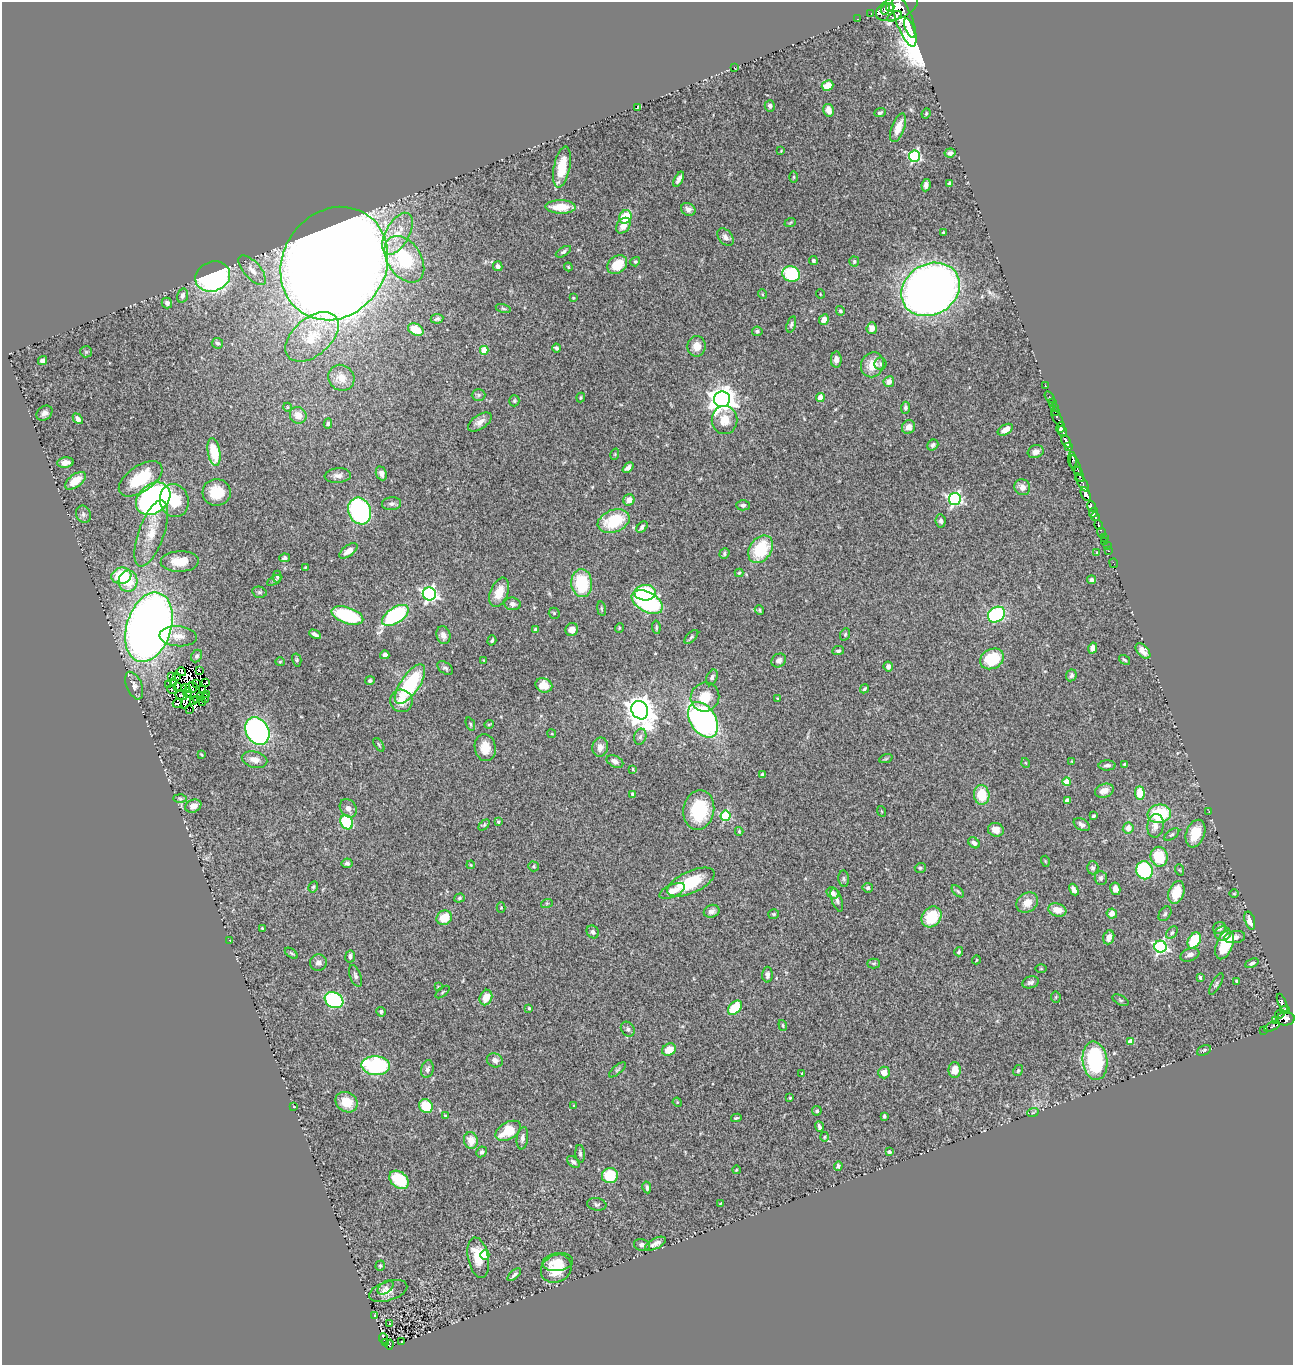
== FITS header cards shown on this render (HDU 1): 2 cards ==
NAXIS1  =                 1291
NAXIS2  =                 1363

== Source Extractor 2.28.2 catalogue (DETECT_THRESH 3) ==
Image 1291 x 1363 px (HDU 1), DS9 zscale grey, 1 PNG px = 1 image px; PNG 1295 x 1367 px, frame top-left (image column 1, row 1363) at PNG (2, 2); each listed source drawn as its Kron ellipse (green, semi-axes under 4 px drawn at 4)
Background 0.557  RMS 0.029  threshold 0.0856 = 3 sigma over >= 5 px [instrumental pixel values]
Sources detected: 407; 10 with non-positive FLUX_AUTO (blend fragments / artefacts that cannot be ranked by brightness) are neither listed nor drawn; the other 397 listed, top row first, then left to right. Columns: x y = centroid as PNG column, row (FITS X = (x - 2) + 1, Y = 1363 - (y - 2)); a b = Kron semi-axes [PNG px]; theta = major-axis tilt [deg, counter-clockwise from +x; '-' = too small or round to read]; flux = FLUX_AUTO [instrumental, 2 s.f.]
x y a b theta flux
890 7 4 3 - 350
897 8 22 11 23 3900
885 9 6 4 69 480
871 13 2 2 - 3.6
894 16 8 3 28 440
857 19 2 2 - 1.7
904 21 27 8 -70 2300
910 28 10 3 -67 1000
734 68 3 2 - 1.4
827 85 6 5 - 29
770 106 5 5 - 5.8
638 107 3 2 - 0.94
829 110 6 5 - 17
880 113 6 4 23 3.8
926 113 5 3 - 2.9
898 128 15 6 70 26
781 151 4 2 - 1.4
950 153 6 4 6 5.8
914 156 6 5 - 280
562 167 21 8 79 45
794 177 5 3 - 2.3
679 179 8 3 61 7.8
950 183 4 3 - 4.3
926 185 6 4 82 6.9
561 207 15 6 -1 43
688 209 7 6 - 7.9
625 217 7 6 - 59
790 223 6 3 21 2.2
623 226 8 6 52 17
944 233 3 3 - 3.3
397 234 23 11 61 40
725 237 10 6 -51 8.5
563 252 8 4 30 4.3
404 259 25 16 -56 120
813 261 4 4 - 4.1
854 261 5 5 - 3.4
635 262 5 4 - 3
334 263 59 51 56 6500
617 265 11 8 39 48
498 266 5 4 - 6.1
568 267 4 3 - 1.9
252 270 18 8 -49 20
791 274 9 7 -23 140
213 276 18 14 21 430
930 289 30 25 31 1700
762 294 5 3 - 1.7
820 294 5 3 - 1.4
182 296 7 5 74 7.7
573 298 4 4 - 1.7
167 303 5 5 - 5.5
503 308 8 4 -14 3.4
840 311 5 4 - 3.4
437 319 6 5 - 4.6
824 320 5 4 - 15
791 324 8 4 73 3.9
872 328 6 5 - 17
416 330 8 5 -27 30
757 331 5 4 - 4.1
312 337 31 19 40 72
217 343 6 5 - 4.7
696 346 10 9 - 19
556 348 4 3 - 5
484 350 4 4 - 52
86 352 6 5 - 3.2
836 360 8 5 88 11
43 361 5 4 - 7.7
880 364 6 6 - 3.6
872 365 13 11 63 32
341 378 14 12 -42 22
889 382 5 5 - 12
1045 385 3 2 - 9.2
479 395 7 6 - 3.9
820 397 4 4 - 34
1050 397 6 3 -57 14
581 398 5 4 - 2.4
722 399 8 8 - 2200
514 401 5 5 - 2.8
1052 402 3 2 - 9.2
287 407 4 3 - 1.4
905 408 6 4 88 5.1
1054 408 3 2 - 21
1056 412 3 2 - 16
44 413 9 6 38 8.9
298 415 9 8 - 17
1057 418 9 3 -60 55
78 419 6 4 -47 6.8
725 420 14 13 - 27
480 422 13 7 33 13
328 424 5 4 - 3.7
908 427 7 6 - 13
1060 427 5 4 - 480
1005 430 8 5 31 20
1062 431 5 4 - 760
1066 441 6 3 -60 700
933 445 6 5 - 5.7
1068 446 3 3 - 260
214 452 14 6 -80 71
1036 452 8 6 17 8.8
615 454 6 3 73 1.7
1072 460 8 3 -87 160
65 463 8 5 7 11
1076 466 11 3 -69 340
628 468 6 4 42 8.1
381 473 7 5 -67 7.3
1079 474 8 3 -70 290
338 476 13 7 4 11
141 479 25 13 34 94
75 481 12 6 37 30
1082 483 11 4 -56 310
1022 487 8 7 - 13
217 492 14 13 - 46
1086 494 7 4 -65 1700
153 499 19 14 38 840
955 499 6 6 - 400
629 500 6 5 - 13
174 501 17 14 -75 53
392 504 9 6 6 6.7
743 505 7 5 -1 5.6
1091 507 5 3 - 240
360 511 14 11 -69 310
1093 512 5 4 - 600
83 514 9 7 -68 6
1095 517 4 3 - 550
614 521 16 11 21 99
941 521 7 5 -82 6.1
1098 525 5 3 - 170
642 527 7 4 48 4.2
151 533 35 12 71 49
1101 533 4 3 - 87
1104 538 3 2 - 6.8
1105 542 3 3 - 40
1107 546 2 2 - 6.5
761 549 15 10 56 90
348 551 10 5 37 15
1108 551 3 2 - 8.3
724 553 6 4 53 3.9
1097 553 4 4 - 2.3
284 558 5 4 - 4.5
180 561 19 10 2 36
1114 563 5 2 - 11
305 567 4 3 - 1.8
739 573 4 4 - 2.6
121 576 10 8 16 86
277 576 6 3 -89 3
274 580 8 3 29 3.2
1092 580 4 4 - 4.4
128 581 10 9 - 51
582 583 14 10 -86 99
259 592 7 5 -14 3.6
499 592 15 9 69 30
645 593 11 8 0 110
429 594 6 6 - 510
647 602 17 10 -28 260
512 604 8 6 -9 7.5
601 609 7 3 -81 2.7
759 610 5 4 - 2.4
554 613 5 5 - 2.9
347 615 16 8 -19 160
395 615 15 7 33 220
996 615 9 7 35 210
149 627 36 22 73 2100
656 627 7 4 -82 3
619 628 5 3 - 1.7
535 629 4 3 - 3.3
572 630 6 6 - 15
315 634 6 3 -27 5.5
845 634 6 4 70 3.2
443 635 9 7 -73 11
178 636 18 10 -4 19
691 637 9 4 46 3.5
492 640 5 3 - 3.7
1093 648 5 4 - 11
838 651 6 4 7 3.9
1143 651 9 5 -48 11
385 655 5 4 - 7.9
197 656 6 5 - 4.9
992 659 12 9 28 83
297 660 6 4 -76 2.8
484 660 4 3 - 1.9
779 660 8 6 39 9.2
1124 660 6 3 -37 2.6
280 662 4 4 - 2.1
888 666 5 5 - 7.6
445 668 9 5 -38 4.9
199 671 3 2 - 2.4
181 672 5 4 - 1
1071 675 6 5 - 5
171 676 3 2 - 6.1
176 676 4 2 - 2.8
712 677 8 5 64 6.1
370 681 5 4 - 3.9
173 682 3 2 - 1.9
206 682 4 2 - 3.2
197 683 3 2 - 1.8
410 684 23 9 56 150
169 685 3 2 - 3.2
544 685 8 7 - 27
134 686 14 7 -68 11
177 687 3 2 - 0.47
186 688 5 2 - 2.2
191 688 6 5 - 6.8
203 689 2 2 - 2.6
864 689 5 3 - 3.3
172 690 5 3 - 1.8
187 693 4 3 - 2.8
207 694 3 2 - 2.7
181 695 6 2 -19 3.3
201 696 3 2 - 2.5
705 697 15 14 - 42
205 698 4 2 - 2
778 698 4 4 - 2.4
197 699 3 2 - 0.71
187 700 9 3 70 9
193 700 3 2 - 1.2
401 701 11 11 - 28
202 702 3 2 - 3.3
177 703 4 2 - 1.2
189 710 3 2 - 2.1
640 710 9 8 - 2900
703 720 19 12 -58 510
470 724 7 4 -68 2.6
489 724 5 3 - 1.8
257 731 14 11 -60 440
552 734 4 3 - 1.7
640 737 8 6 73 5.5
379 745 8 3 -56 2.6
600 747 10 8 79 11
485 748 13 10 -82 27
201 755 4 2 - 1.7
886 758 7 4 20 3
254 760 13 8 -13 15
1072 761 3 3 - 1.9
615 762 9 5 -27 9.3
1026 763 5 3 - 1.7
1125 764 3 3 - 3.6
1107 765 8 5 1 6.2
633 769 4 3 - 2.1
762 775 4 3 - 3.4
1067 782 4 4 - 34
1104 791 9 6 19 17
1140 793 7 5 -89 36
633 794 4 4 - 7.6
982 795 10 7 -86 56
180 799 6 4 -2 2.6
1067 800 4 4 - 9.7
193 806 8 6 24 12
348 808 10 7 -56 11
699 810 20 15 80 110
881 811 5 3 - 1.7
1209 811 3 2 - 2.6
1159 814 12 9 8 110
725 816 5 5 - 130
1093 816 4 3 - 3.3
347 822 7 6 - 120
498 822 3 2 - 2.2
484 825 6 4 45 3.1
1082 825 9 5 -30 8.2
1155 826 12 8 81 17
1128 828 5 5 - 15
996 830 8 7 - 16
739 831 4 3 - 2.4
1172 834 8 4 35 3.9
1195 834 14 9 70 41
974 843 6 5 - 6.8
1159 857 10 8 -76 68
1045 861 5 3 - 1.7
347 863 5 5 - 5.5
471 865 4 3 - 1.4
534 866 5 5 - 2.8
920 868 5 5 - 3.3
1093 868 6 5 - 4.3
1144 870 9 8 - 160
1180 870 6 3 -70 2
1101 878 7 6 - 5.8
844 879 8 5 -84 3.9
691 882 25 11 24 85
313 887 6 4 61 3
868 888 5 5 - 4
1115 889 6 5 - 12
1074 890 6 4 -62 8.3
672 891 14 6 24 22
958 891 7 4 -45 3.3
1176 892 12 7 70 47
833 893 6 5 - 12
1234 894 4 3 - 1.8
459 898 5 4 - 3.1
837 900 12 5 -71 7.4
547 903 6 4 18 2
1027 903 11 9 42 23
501 908 5 4 - 2
1057 910 9 6 -17 22
712 911 8 6 22 8.3
1112 913 5 5 - 16
774 914 5 5 - 3.4
1165 914 8 5 55 3.8
931 917 11 9 53 72
444 918 8 7 - 38
1250 921 9 5 -73 13
262 928 3 3 - 2.1
1220 928 6 5 - 6.9
593 932 7 5 -53 5.6
1172 933 7 5 50 3.6
1223 934 8 7 - 10
1109 937 7 5 71 14
1235 937 10 6 9 12
230 940 3 2 - 1.2
1194 940 8 6 59 76
1225 945 15 8 69 61
1160 947 6 6 - 390
959 952 5 4 - 3.3
291 953 7 3 -35 3
1190 955 10 6 21 7.6
350 956 6 5 - 5
976 960 4 3 - 1.7
318 962 8 8 - 10
874 963 6 5 - 3
1252 963 7 4 23 3.8
1041 969 5 3 - 1.6
767 975 8 5 89 7.2
355 976 11 5 -69 5.6
1200 977 4 3 - 2.8
1236 981 4 2 - 2.1
1030 982 8 6 13 5.9
1216 984 12 4 60 4.5
438 987 4 2 - 1.4
443 992 8 2 40 2.1
1056 997 5 5 - 2.3
486 998 8 6 68 28
334 1000 10 7 -30 220
1120 1000 9 4 -27 3.5
1282 1003 10 3 -67 120
529 1008 3 3 - 2.3
735 1008 8 5 46 60
1285 1010 5 3 - 180
381 1012 5 4 - 4.5
1280 1014 5 2 - 53
1286 1019 9 6 5 710
1276 1020 4 2 - 13
783 1025 5 4 - 2.2
1272 1026 9 3 24 48
628 1029 8 6 -51 5.7
1263 1030 2 2 - 8
1130 1041 4 4 - 20
669 1050 7 6 - 28
1204 1050 7 4 26 3.3
495 1060 8 7 - 8.6
1095 1061 19 12 -82 180
376 1066 14 9 -3 210
427 1069 9 6 75 6.2
617 1070 10 4 40 4.3
955 1070 7 6 - 22
1018 1071 6 4 58 3.4
884 1072 6 6 - 16
802 1074 3 2 - 1.6
790 1098 3 3 - 1.6
347 1102 11 9 -33 37
677 1102 5 4 - 1.7
426 1106 7 6 - 66
574 1106 4 3 - 2
294 1107 3 2 - 1.1
817 1111 5 4 - 3.4
1033 1112 6 3 20 2.2
445 1116 4 4 - 1.7
884 1116 4 3 - 3.4
736 1118 5 3 - 2.7
819 1127 5 3 - 4.9
508 1131 14 8 31 54
824 1137 5 3 - 2
522 1138 11 5 83 8.2
471 1140 8 7 - 27
482 1152 6 5 - 4.7
889 1152 4 3 - 4.6
580 1154 9 4 -85 4.1
573 1162 7 4 -45 5.1
838 1166 5 4 - 5.3
736 1170 4 2 - 1.3
610 1176 8 7 - 72
399 1180 11 8 -40 100
647 1187 6 3 -79 4.4
721 1203 4 3 - 1.5
597 1204 10 6 -9 5.4
655 1244 11 5 28 9.1
642 1245 8 6 -13 6.9
485 1255 5 4 - 35
478 1258 20 10 -79 46
558 1262 15 9 8 32
380 1266 5 4 - 2.6
556 1269 16 13 32 48
514 1275 8 3 41 5.1
386 1288 9 5 35 5.8
388 1291 20 9 17 19
375 1315 4 2 - 1.3
389 1324 3 2 - 4.3
383 1338 5 3 - 34
402 1341 2 2 - 1.5
385 1342 3 2 - 32
390 1344 5 3 - 16
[10 non-positive-flux detections neither listed nor drawn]